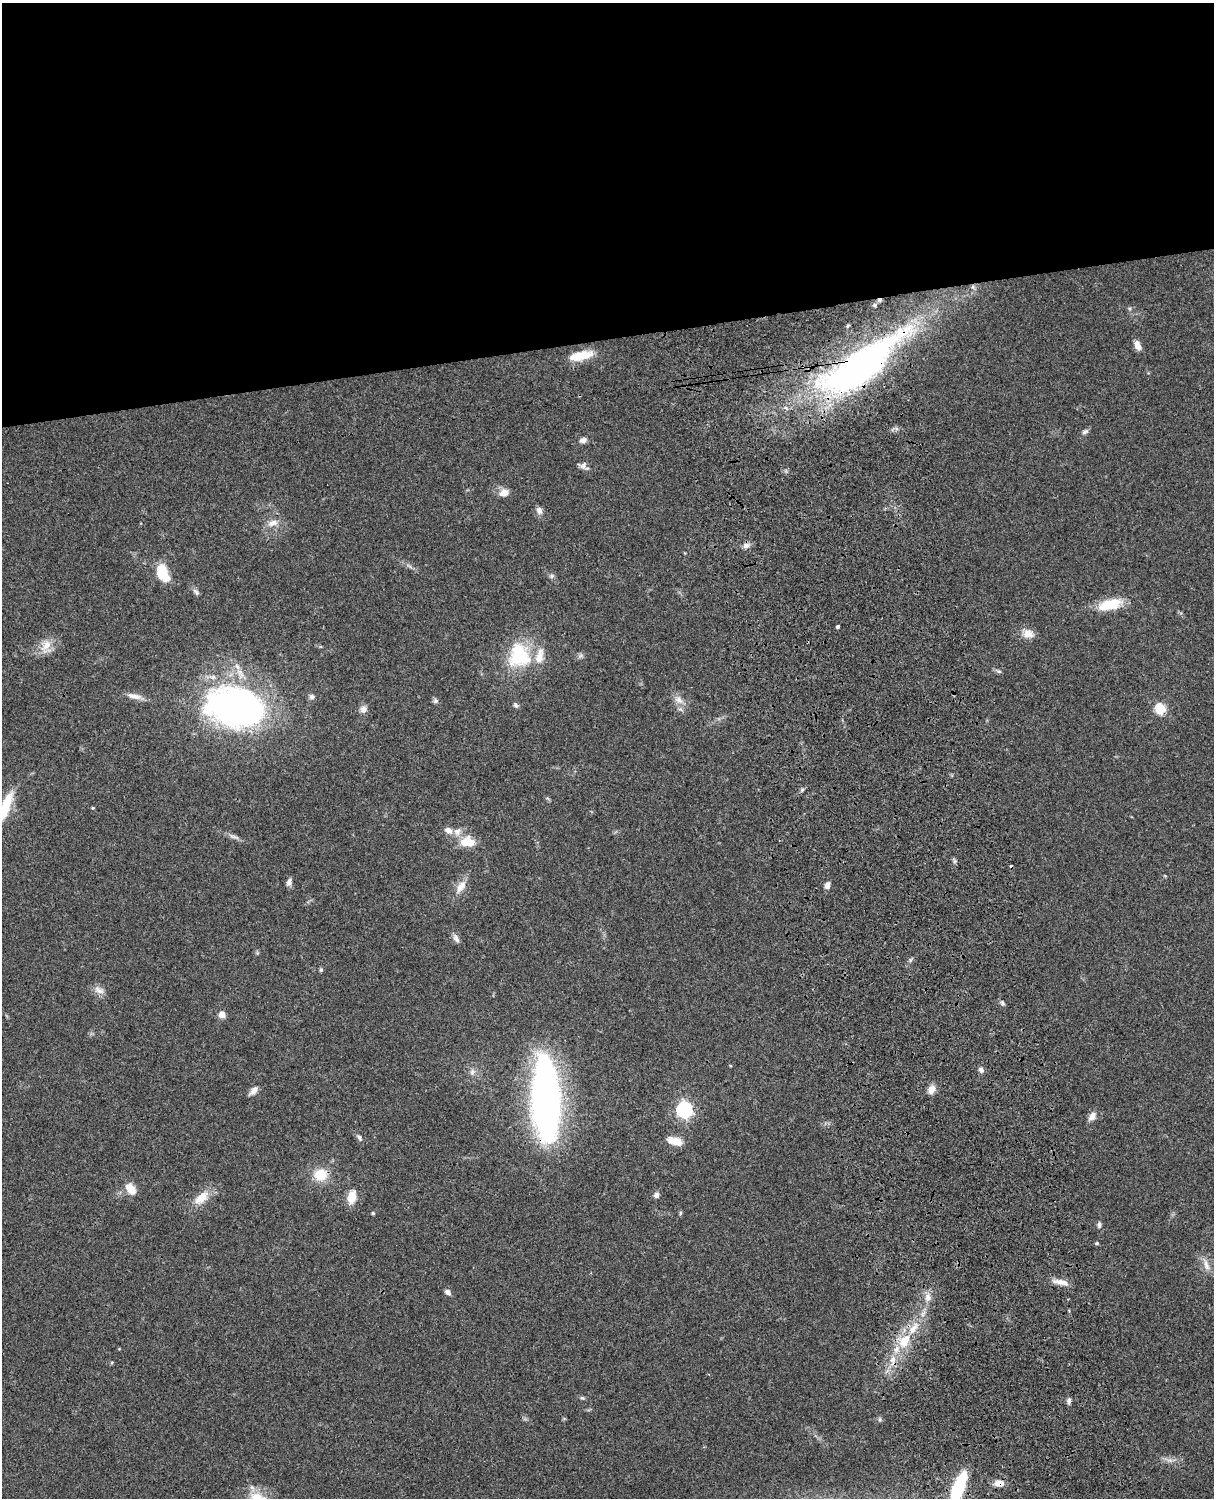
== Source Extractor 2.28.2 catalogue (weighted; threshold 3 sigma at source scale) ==
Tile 2 of 4 x 3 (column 2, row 1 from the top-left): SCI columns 1333-2544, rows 3269-4764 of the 5088 x 4927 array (HDU 1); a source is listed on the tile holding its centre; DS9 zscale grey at full resolution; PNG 1216 x 1500 px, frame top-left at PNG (2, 3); no overlay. Shown black and unused: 23% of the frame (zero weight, under 3 of 4 exposures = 6% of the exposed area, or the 3 px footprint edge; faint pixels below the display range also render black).
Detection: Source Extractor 2.28.2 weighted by HDU 2 'WHT'; one run over the whole footprint, this tile lists its part. Background 0.0801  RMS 0.0058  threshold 0.0261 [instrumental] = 3 sigma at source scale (4.5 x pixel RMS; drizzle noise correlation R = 1.50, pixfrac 1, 0.05/0.05 arcsec/px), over >= 5 px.
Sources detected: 81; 1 inside a brighter object's white glare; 1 cosmic-ray / hot-pixel residue — not listed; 3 inside a brighter listed object's ellipse — not listed separately; the other 76 listed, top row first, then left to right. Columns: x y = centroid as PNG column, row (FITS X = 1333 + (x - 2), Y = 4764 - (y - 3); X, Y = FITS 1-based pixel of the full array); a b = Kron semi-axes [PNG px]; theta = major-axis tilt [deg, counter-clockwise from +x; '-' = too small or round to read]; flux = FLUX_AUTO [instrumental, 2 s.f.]
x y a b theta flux
973 287 6 4 -72 1.1
874 305 4 4 - 0.74
847 326 4 3 - 0.73
1138 345 11 6 -69 4.3
581 356 29 10 12 13
860 366 108 34 35 210
1085 432 9 5 31 1.6
583 440 10 7 19 2.2
583 466 11 9 58 2.5
504 493 12 9 19 4.5
539 510 10 8 -70 2.5
273 523 16 8 12 4.5
746 546 10 7 24 2.5
162 573 19 11 -68 15
551 576 6 6 - 1.2
196 592 11 5 -45 1.7
1110 605 30 13 15 16
838 626 4 3 - 1.5
1028 634 14 11 -11 5.2
46 645 21 11 55 7.5
519 655 35 30 -83 34
999 671 8 4 -8 1.1
134 696 21 7 -9 4.7
312 696 8 7 - 1.8
679 700 13 9 -48 4.5
435 701 7 6 - 1.3
516 705 8 5 -33 1.4
235 707 55 35 -13 220
363 709 9 8 - 3
1160 709 6 5 - 35
802 790 5 5 - 0.86
4 808 42 9 67 21
93 808 4 4 - 0.55
448 830 11 7 -34 3.4
234 837 18 4 -18 2.5
468 842 18 12 -8 11
954 861 9 3 -68 1
289 882 10 7 79 2.2
827 885 7 6 - 2.7
461 887 20 10 58 6.1
456 938 13 6 -61 2.4
910 960 7 4 71 0.92
321 970 6 5 - 0.89
99 990 15 8 -25 3.7
1002 1003 6 5 - 1.1
222 1014 7 7 - 3.8
981 1070 7 5 -44 2.1
472 1072 9 6 89 2.1
931 1089 11 8 69 3.9
253 1091 13 6 50 3
545 1100 74 26 -86 260
684 1110 7 7 - 140
1092 1116 13 8 56 3.3
359 1137 8 5 -53 1.5
674 1141 17 8 -17 7.1
320 1175 14 12 6 13
131 1189 16 10 -54 6.9
656 1195 7 6 - 2
201 1197 21 11 42 9.7
352 1197 14 9 76 8.6
373 1213 4 4 - 0.92
680 1213 6 4 72 0.72
1099 1225 8 5 88 1.4
1097 1243 5 4 - 0.65
1206 1265 17 7 -75 4.3
1061 1282 21 6 -11 4.6
448 1292 7 5 -37 2.1
928 1297 11 8 -84 3.4
904 1341 17 11 52 13
893 1360 11 8 89 4.6
582 1398 7 5 -19 0.94
1069 1401 9 5 85 1.6
1170 1460 10 4 -13 2.1
999 1483 12 7 -7 4.5
958 1488 28 9 69 53
257 1498 24 17 -27 14
Overlapping masked pixels (flux is a lower limit): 5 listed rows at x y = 860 366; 545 1100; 904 1341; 999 1483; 958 1488
Isophote crosses this tile's border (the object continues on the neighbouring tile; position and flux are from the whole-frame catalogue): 3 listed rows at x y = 4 808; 958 1488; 257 1498